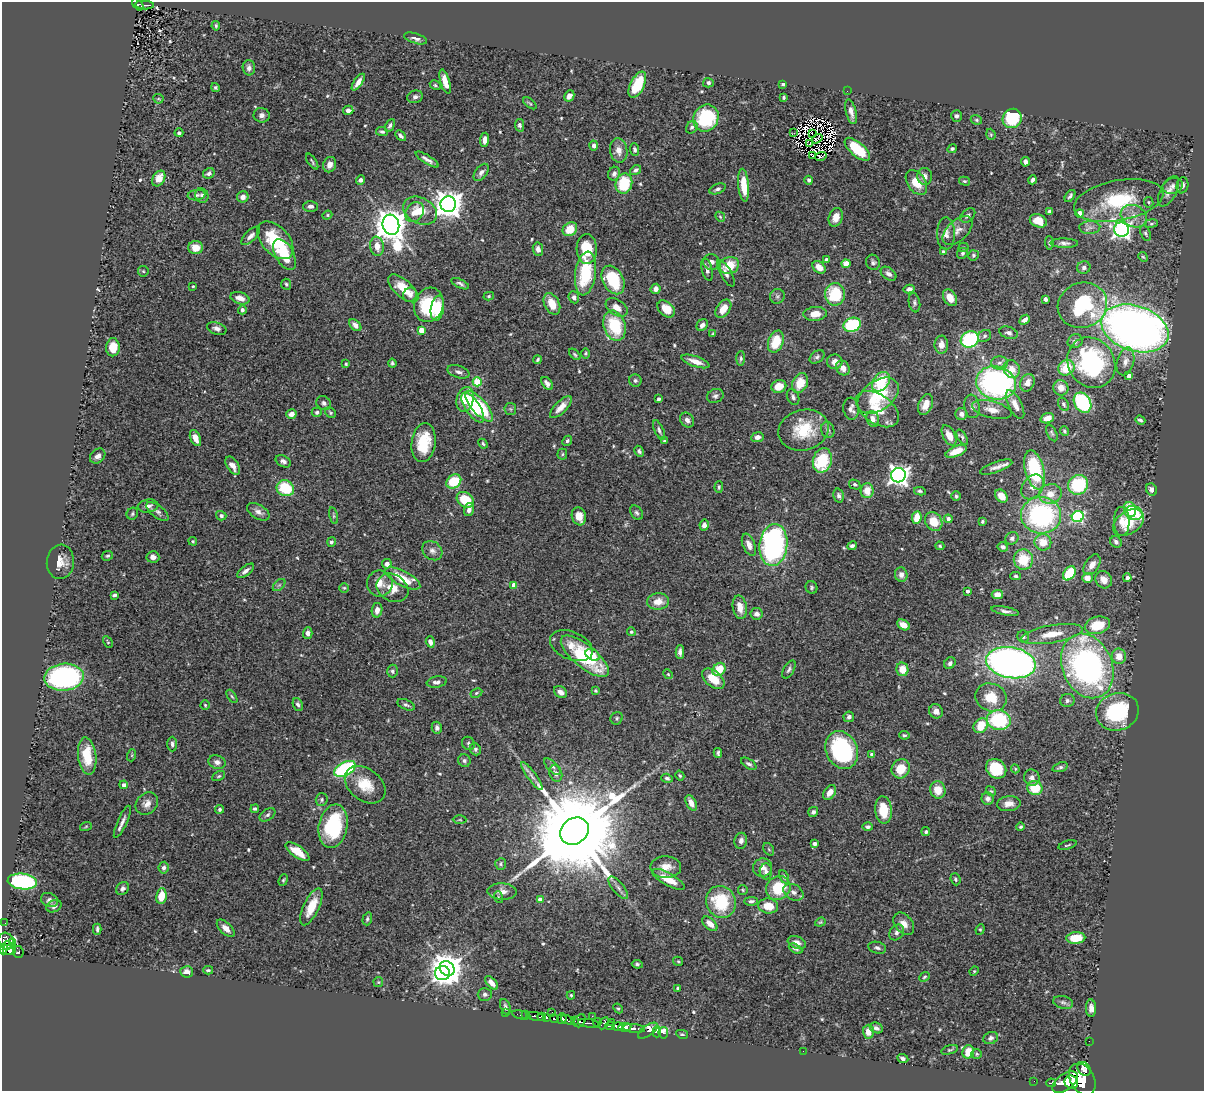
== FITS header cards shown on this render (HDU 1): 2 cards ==
NAXIS1  =                 1202
NAXIS2  =                 1089

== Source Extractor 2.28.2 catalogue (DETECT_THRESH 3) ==
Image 1202 x 1089 px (HDU 1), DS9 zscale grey, 1 PNG px = 1 image px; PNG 1206 x 1093 px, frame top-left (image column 1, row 1089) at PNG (2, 2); each listed source drawn as its Kron ellipse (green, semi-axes under 4 px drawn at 4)
Background 0.72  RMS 0.026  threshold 0.0769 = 3 sigma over >= 5 px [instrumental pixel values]
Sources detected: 576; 5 with non-positive FLUX_AUTO (blend fragments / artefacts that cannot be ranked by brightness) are neither listed nor drawn; of the other 571, the 500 brightest by FLUX_AUTO listed and drawn (71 fainter detections omitted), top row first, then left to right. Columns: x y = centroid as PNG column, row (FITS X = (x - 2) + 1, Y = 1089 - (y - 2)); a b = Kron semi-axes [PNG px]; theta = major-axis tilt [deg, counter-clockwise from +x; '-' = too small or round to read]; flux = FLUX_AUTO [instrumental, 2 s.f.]
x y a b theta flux
138 4 7 4 -48 130
144 5 10 3 -4 75
216 26 4 3 - 2.5
415 38 12 5 -17 7.1
249 68 7 6 - 7
358 82 9 4 55 12
445 82 12 4 -74 18
708 83 5 5 - 4.9
783 84 4 3 - 2.8
435 85 6 4 -28 2.4
637 85 14 7 64 65
215 88 4 4 - 2.5
847 91 2 2 - 69
569 96 6 5 - 8.2
415 97 8 6 14 5.3
783 97 3 3 - 2.5
158 99 5 5 - 2.3
530 103 8 3 -38 2.4
348 110 5 4 - 6.9
851 112 13 5 -77 11
262 115 8 7 - 7.5
956 116 6 5 - 4
706 118 14 12 60 120
1012 118 10 9 - 88
976 120 6 4 -22 2.5
520 125 6 4 -79 4
390 126 7 4 64 3.9
692 127 7 5 55 4.4
382 132 6 4 -6 3.7
179 133 4 3 - 3.6
794 133 3 2 - 5.1
812 134 3 2 - 2.1
991 134 6 4 -70 2.2
401 136 6 3 -45 4.6
817 139 5 3 - 2.2
485 140 7 4 86 10
809 144 3 2 - 2.3
594 146 5 4 - 7.1
857 149 15 7 -40 70
952 149 5 4 - 3.5
635 150 6 4 -86 3.6
619 151 12 8 -82 14
812 155 4 2 - 2.1
821 157 6 3 18 3.5
427 159 13 4 -32 7.6
312 161 9 3 -56 2.8
1025 162 5 4 - 6.1
330 165 8 6 67 12
636 170 6 4 34 4.5
481 172 10 5 52 6.5
209 173 6 5 - 4.8
614 174 7 6 - 5.3
925 176 8 7 - 9.6
159 178 8 6 60 21
360 180 5 4 - 6.1
809 180 4 4 - 3.9
1033 180 4 3 - 4.4
964 181 6 4 -15 2.3
916 182 14 9 -55 29
624 184 10 8 76 68
744 185 16 5 -85 34
1182 185 8 6 74 6.6
1173 186 10 7 19 7.2
717 189 8 5 22 4.6
1168 191 16 8 62 11
196 195 9 5 8 4.2
202 195 7 6 - 4.8
1070 196 7 4 51 4.3
243 197 6 5 - 7.8
1119 200 45 20 10 120
1149 202 5 4 - 2.4
448 204 8 7 - 2200
310 206 7 5 2 7.4
420 211 18 13 -28 34
1049 211 4 3 - 4.2
415 212 11 8 51 16
1080 213 4 4 - 24
327 215 5 4 - 2.2
968 215 8 6 41 5.1
1134 216 14 10 -26 19
720 217 5 4 - 2.2
836 217 9 6 70 16
1038 221 9 6 -24 27
1151 223 7 3 8 2.7
391 225 10 8 -75 3600
1090 227 10 6 2 7.4
570 229 8 6 36 35
958 230 18 10 43 16
1121 230 7 7 - 760
1145 233 8 5 -69 2.9
946 234 16 9 -89 14
251 236 12 5 45 8.8
275 240 22 13 -47 81
1049 243 7 4 -86 2.8
1064 243 14 4 -1 6.5
377 246 9 7 -83 18
964 247 5 4 - 2.5
196 248 7 6 - 23
538 249 7 5 -82 7.5
587 249 15 10 -87 56
943 252 3 3 - 4.3
962 253 6 5 - 3.5
284 254 17 9 -62 63
973 255 5 5 - 2.8
1143 257 5 4 - 2.2
826 259 4 3 - 5.4
711 262 8 7 - 8.2
873 262 8 6 -71 4.7
846 264 4 4 - 35
729 265 10 8 23 41
819 267 7 5 -42 19
1084 268 7 6 - 5.6
707 270 11 5 -76 7.1
143 271 5 5 - 2.5
585 273 22 10 82 99
726 273 15 5 -61 8.1
889 274 9 5 -36 7.6
613 280 15 10 -62 89
286 284 5 5 - 2.9
460 284 9 4 -26 4.4
193 286 3 3 - 2.4
403 288 18 8 -41 37
656 289 5 5 - 11
909 289 5 4 - 5.5
835 294 11 10 - 78
410 295 7 6 - 7.7
489 296 5 4 - 2.5
777 296 7 7 - 4.9
574 297 6 5 - 6.2
240 298 10 6 -17 12
950 298 9 6 -57 17
1045 299 4 3 - 9
914 303 10 5 -80 4.4
552 304 11 7 -63 28
429 305 17 14 72 92
1082 305 25 22 22 130
617 307 12 7 -33 15
437 308 13 6 80 58
666 309 10 7 -43 32
723 309 10 6 54 25
242 310 4 4 - 4.1
815 314 11 7 5 18
1025 320 6 4 42 7.9
355 325 7 4 -45 8.3
702 325 6 5 - 8.3
852 325 9 7 22 110
614 326 15 10 -73 83
217 328 10 6 -19 7.5
1135 328 34 22 -18 1300
421 330 4 4 - 27
1008 333 9 6 -18 5.8
713 334 4 3 - 2.7
984 336 7 5 33 3.9
970 340 9 8 - 160
1075 341 8 6 32 5.3
776 342 11 7 71 50
941 345 9 6 -89 12
113 347 9 7 89 23
586 353 5 4 - 2.6
575 354 7 4 -46 2.5
817 357 8 6 37 4.2
741 358 7 4 88 3.3
538 360 4 3 - 2.9
695 361 14 5 -19 16
1125 361 14 8 75 12
835 362 7 7 - 14
392 363 4 4 - 3.1
999 363 8 6 1 8
1091 363 26 23 -57 240
346 364 4 3 - 2.5
843 368 8 6 -54 13
1066 368 8 7 - 46
1012 369 9 8 - 21
459 372 11 6 -17 7
1129 376 4 4 - 9.9
635 380 6 6 - 3.9
477 382 4 4 - 76
881 382 11 7 52 64
547 383 7 4 -54 7
800 383 10 7 65 33
996 383 20 16 -13 430
1027 383 9 7 66 13
779 386 7 6 - 25
1061 388 8 7 - 16
715 396 8 6 23 5.6
878 396 23 14 36 84
793 397 8 5 -65 5.1
465 399 12 8 75 53
659 399 3 3 - 3.6
324 403 8 6 -39 5.6
1082 403 11 8 -58 160
1063 404 7 5 -59 3.5
925 405 11 7 65 17
1015 405 15 6 -63 16
479 406 19 7 -49 110
972 406 12 7 -83 7.7
473 407 17 7 -56 41
561 407 14 6 45 14
510 409 6 6 - 3.2
851 409 11 8 -84 8.6
877 409 24 14 -35 41
992 410 20 8 -14 19
317 412 5 4 - 3.8
330 413 6 5 - 2.9
291 414 5 4 - 12
961 414 6 6 - 8.1
1047 418 7 5 18 14
873 419 8 6 -72 9.2
687 420 8 6 -56 7.5
1140 420 5 3 - 3.1
659 430 10 4 -67 4.9
803 430 25 20 13 69
828 430 8 6 -73 5.7
1064 431 5 4 - 2.6
1052 433 9 4 -65 3.2
949 435 11 6 -62 23
757 437 6 5 - 8.6
962 437 8 4 -58 3.5
195 438 8 5 -66 13
567 441 5 4 - 3.4
664 441 4 3 - 2.3
424 443 20 12 82 64
483 444 5 4 - 3
639 451 6 4 -63 3.7
956 451 11 5 22 28
562 454 5 5 - 2.5
98 456 8 6 43 8.2
822 460 12 9 75 77
283 461 8 5 -28 6.2
233 466 10 5 -58 12
996 467 17 5 19 11
1035 470 20 9 -75 150
898 475 7 7 - 1000
454 481 8 6 37 55
855 484 6 4 -31 3.4
1078 485 10 9 - 110
719 487 6 3 89 2.4
1033 487 13 9 54 15
285 488 9 7 -28 75
1151 489 6 5 - 6.1
867 491 7 6 - 22
920 491 6 4 -8 3
1050 494 11 10 - 22
839 496 7 5 -76 5.2
956 496 5 5 - 3.2
1001 496 7 5 -50 23
465 500 9 7 -37 53
148 506 10 6 7 8.1
469 510 7 5 73 8.6
1130 510 8 6 -74 47
157 511 13 6 -39 7.4
258 512 12 7 -31 11
637 513 8 5 -55 4.1
1134 513 9 7 -15 46
132 514 6 5 - 3.4
1041 515 20 18 -5 280
221 516 5 4 - 4.7
334 516 8 4 -76 2.8
579 516 9 7 -71 22
1078 516 6 5 - 210
917 517 6 4 82 32
948 519 4 4 - 5.1
934 521 10 8 -55 29
982 521 3 3 - 2.7
1122 521 14 8 -88 16
1128 523 17 11 33 69
704 525 5 4 - 7.6
1012 538 7 6 - 5.7
193 541 4 4 - 2.1
331 542 5 4 - 3.4
1043 542 8 8 - 28
1116 542 6 5 - 5.9
749 545 12 6 -68 13
773 545 21 14 84 340
852 546 5 4 - 4.9
940 546 5 4 - 2.6
1003 547 5 4 - 5.2
432 551 11 8 -38 9.4
107 556 6 4 26 3
153 557 6 5 - 9.7
1023 559 10 9 - 50
60 562 17 13 84 22
387 564 5 4 - 8.4
1092 565 11 7 56 14
246 571 10 4 38 6.9
1069 573 8 5 53 72
901 575 7 6 - 9
1015 576 5 4 - 2.7
403 578 19 7 -27 49
1087 578 5 5 - 17
1127 578 4 4 - 8.8
1104 580 9 8 - 16
380 583 13 13 - 20
279 585 7 4 44 3.2
514 585 4 4 - 18
811 587 6 5 - 3.1
344 588 5 4 - 2.3
392 588 17 13 -31 24
967 591 3 3 - 6.4
114 595 4 3 - 4.5
997 595 5 4 - 15
658 602 11 8 4 21
740 607 12 7 -81 18
377 610 7 5 81 11
1005 611 14 4 -11 6.6
757 614 6 6 - 8.8
903 625 7 5 -30 14
1097 625 13 8 14 51
631 632 4 4 - 2.6
308 633 6 4 89 7.1
1052 634 31 9 9 35
1023 637 6 6 - 3.3
108 642 6 4 -61 2.1
430 642 6 4 -73 9.2
571 646 22 14 -23 25
680 652 7 4 -88 6.6
593 655 8 5 -31 20
585 656 29 11 -39 130
1119 656 7 7 - 20
950 663 6 5 - 5.1
1011 663 25 15 -10 980
1087 666 33 25 -68 560
719 669 7 5 49 39
789 669 10 5 60 5.2
902 669 7 6 - 22
392 671 6 5 - 4.2
668 674 5 4 - 2.3
64 677 20 13 4 310
713 679 13 8 -39 33
437 682 10 5 9 7.2
595 691 4 4 - 2.6
561 692 7 5 -37 8.6
476 693 6 4 28 2.4
232 696 7 4 -56 2.5
991 697 16 13 -21 43
1067 700 7 6 - 5.6
298 704 7 4 -68 4
205 705 4 4 - 2.3
406 705 9 5 -23 4.5
936 711 7 6 - 11
1117 712 21 18 18 140
849 717 5 5 - 5.6
617 718 6 5 - 3.4
999 720 12 10 -8 140
981 726 8 6 47 40
437 728 6 5 - 5.7
904 735 5 4 - 3
468 743 7 6 - 4.2
172 744 7 5 -89 4.4
475 749 6 5 - 4.2
842 750 20 15 -64 190
718 753 5 4 - 3.7
872 754 4 3 - 7.5
132 755 6 4 72 2.1
87 756 19 9 -83 49
464 761 6 6 - 4.6
217 762 9 6 -20 8.7
749 764 9 4 -33 4.7
552 767 10 5 -46 5.2
1060 767 8 4 18 4.2
345 769 11 6 29 180
901 769 10 8 57 37
996 769 11 9 -39 71
1015 769 4 4 - 2
556 773 8 6 -70 7.4
219 776 7 4 27 2.7
532 776 17 4 -54 9.7
680 776 5 4 - 2.8
667 778 6 4 -18 4
1032 778 8 7 - 7.7
124 785 4 4 - 7
365 785 23 15 -38 44
1035 788 7 7 - 47
938 790 8 7 - 26
991 791 5 4 - 2.2
830 792 8 5 54 14
988 799 6 6 - 6.2
322 800 6 6 - 3.9
691 803 8 5 -61 15
147 804 12 10 43 13
1009 804 12 7 5 13
220 809 4 4 - 3.3
255 809 4 3 - 3.5
883 810 13 8 -85 43
813 812 5 5 - 4.4
267 815 9 5 35 4.6
460 820 7 3 -1 2.5
122 822 17 5 66 9.6
86 826 6 4 20 2.1
333 826 22 14 79 160
868 827 5 4 - 4
1020 827 4 4 - 3.1
574 831 15 12 37 52000
926 832 4 4 - 3.6
741 841 8 6 79 7.7
814 844 4 4 - 4.9
1068 845 9 3 16 2.6
769 849 7 5 -58 2.5
297 851 14 5 -34 31
501 864 6 5 - 2.8
666 867 15 11 -1 21
762 867 9 9 - 10
164 868 6 5 - 5.9
766 871 8 6 -87 5.8
784 877 7 4 -62 4.1
668 879 18 6 -29 34
955 879 6 5 - 3.2
283 880 6 4 69 2.6
22 881 15 8 -5 220
618 888 14 5 -50 7.3
778 888 12 11 - 65
123 889 7 6 - 5.8
743 890 5 4 - 2.2
502 892 14 8 -2 14
793 892 11 7 -30 9.5
161 896 8 5 80 34
498 897 6 3 -72 2.3
49 900 9 6 -27 6.2
540 900 4 4 - 16
751 901 7 4 2 4.5
721 902 16 14 -65 93
54 906 8 6 26 5.4
768 906 10 7 -7 31
311 907 20 8 65 36
367 919 6 4 73 3.2
820 922 5 4 - 2.2
5 923 2 2 - 5.4
710 924 9 5 -43 17
904 924 12 8 -51 16
226 928 11 5 -44 14
97 929 5 3 - 3.3
980 929 5 4 - 2.3
897 932 8 6 53 7.3
1076 938 9 6 3 35
6 941 9 7 -64 370
797 942 9 5 -20 9.2
12 943 4 3 - 39
7 945 5 3 - 240
877 948 9 5 -16 5.7
3 949 5 3 - 510
795 949 7 4 -28 3.8
10 950 7 5 0 420
18 952 6 5 - 180
678 961 5 4 - 2.2
637 964 5 4 - 3.3
447 968 8 7 - 3100
208 970 5 3 - 2.5
974 971 5 4 - 2.3
187 972 6 5 - 12
442 973 7 7 - 550
925 977 6 4 40 2.7
378 982 5 5 - 2.1
491 983 8 4 -49 14
678 988 3 3 - 3
485 994 7 6 - 5.6
571 995 4 3 - 2.3
1063 1002 10 6 -13 5.7
505 1007 8 5 -70 4.7
618 1008 5 4 - 2.5
1091 1008 8 5 -87 9.8
552 1012 2 2 - 8.9
505 1013 2 2 - 14
521 1015 9 3 -13 47
525 1015 3 3 - 99
592 1016 2 2 - 63
536 1017 9 3 -11 460
542 1017 4 3 - 230
546 1017 4 3 - 410
554 1018 4 3 - 270
562 1019 5 4 - 980
568 1020 7 3 -23 430
575 1021 3 3 - 45
580 1021 7 5 53 300
612 1022 3 3 - 38
588 1023 10 3 -6 200
597 1023 4 3 - 200
604 1023 6 4 61 270
610 1026 5 3 - 49
618 1026 5 3 - 590
625 1027 7 4 6 440
634 1028 12 3 -6 350
876 1028 7 5 -26 5.3
648 1031 11 5 35 21
657 1032 5 4 - 28
868 1032 7 5 -88 16
663 1033 6 5 - 35
682 1034 6 3 -12 2.2
991 1038 7 6 - 5
1089 1041 2 2 - 4.6
950 1050 8 4 17 2.7
803 1051 2 2 - 6.3
968 1052 7 5 73 28
977 1054 5 5 - 2.6
903 1059 6 4 -24 5.7
1084 1069 7 6 - 520
1082 1079 17 12 -58 4000
1034 1081 2 2 - 7.8
1065 1082 14 8 36 2900
1071 1082 7 6 - 1700
1051 1083 5 3 - 110
At the frame edge (FLAGS 8, measured only in part): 1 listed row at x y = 3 949
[71 fainter detections neither listed nor drawn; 5 non-positive-flux detections neither listed nor drawn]